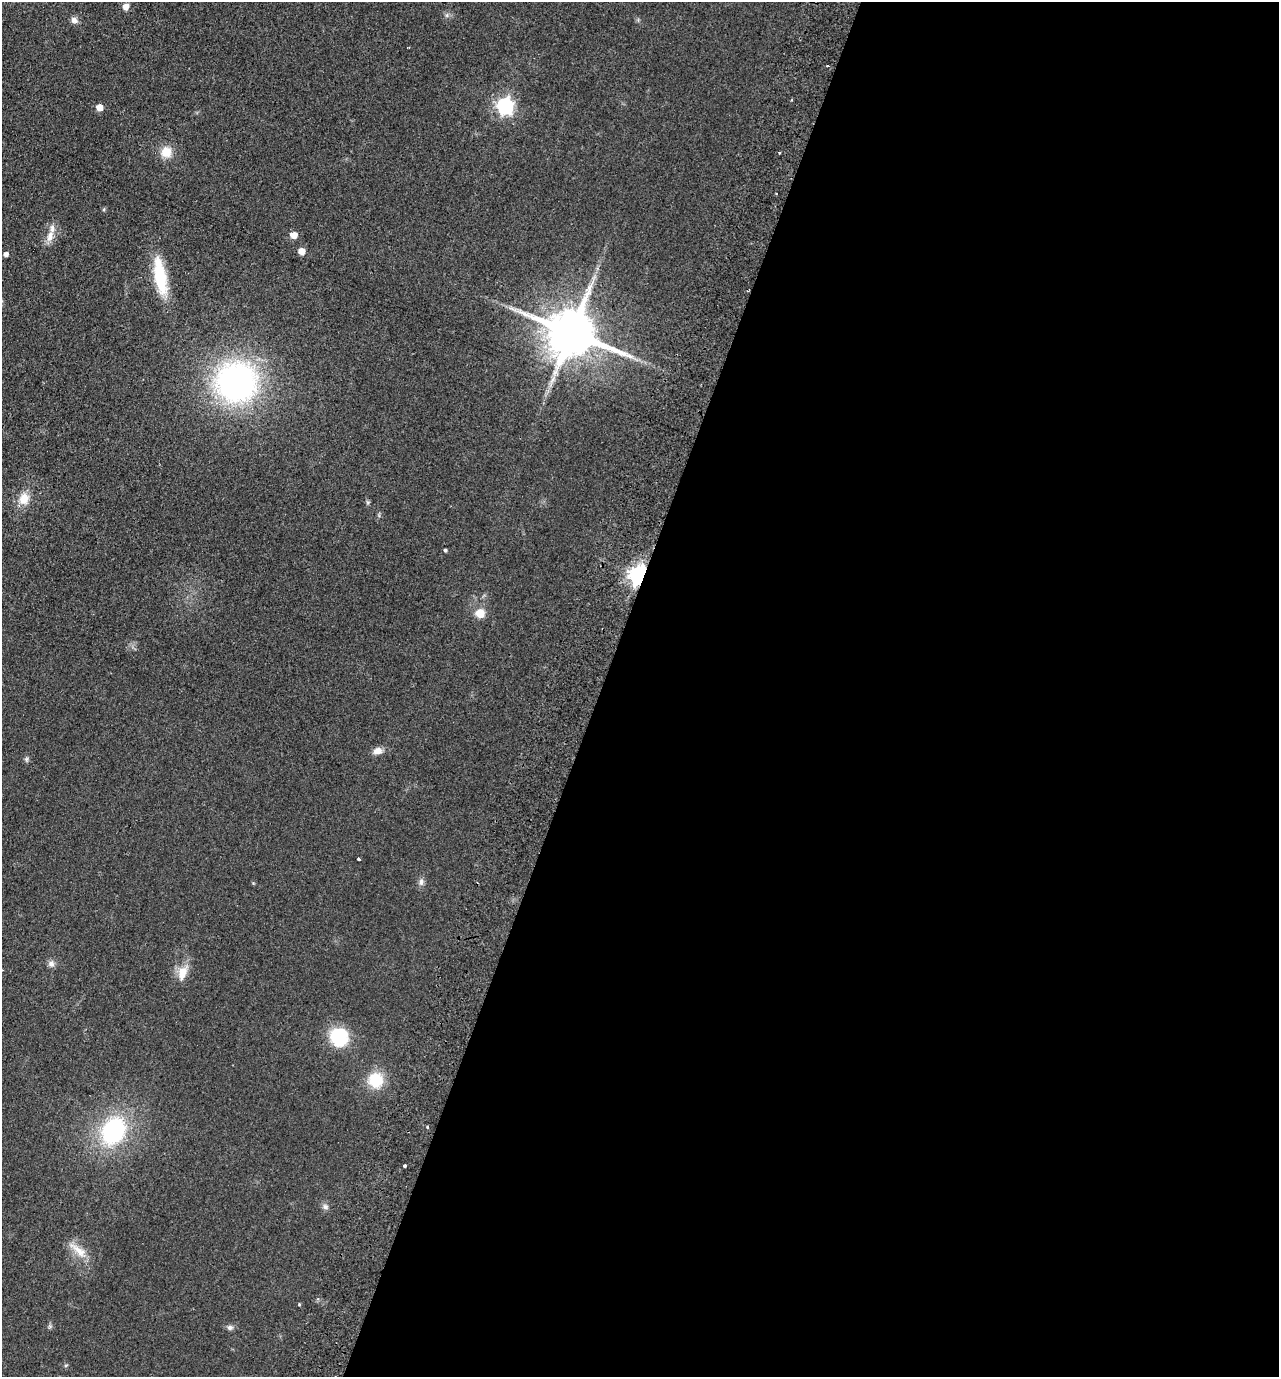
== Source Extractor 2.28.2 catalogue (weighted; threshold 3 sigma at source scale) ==
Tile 12 of 4 x 4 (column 4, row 3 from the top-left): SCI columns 4156-5432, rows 1401-2775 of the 5626 x 5551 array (HDU 1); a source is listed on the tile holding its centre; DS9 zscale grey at full resolution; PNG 1281 x 1379 px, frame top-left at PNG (2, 2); no overlay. Shown black and unused: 53% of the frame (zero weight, under 2 of 3 exposures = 3% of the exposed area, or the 3 px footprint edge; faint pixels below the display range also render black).
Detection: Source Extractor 2.28.2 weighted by HDU 2 'WHT'; one run over the whole footprint, this tile lists its part. Background 0.0879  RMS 0.0099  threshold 0.0443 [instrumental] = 3 sigma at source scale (4.5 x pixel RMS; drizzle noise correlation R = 1.50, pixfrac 1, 0.05/0.05 arcsec/px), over >= 5 px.
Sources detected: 36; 1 inside a brighter listed object's ellipse — not listed separately; the other 35 listed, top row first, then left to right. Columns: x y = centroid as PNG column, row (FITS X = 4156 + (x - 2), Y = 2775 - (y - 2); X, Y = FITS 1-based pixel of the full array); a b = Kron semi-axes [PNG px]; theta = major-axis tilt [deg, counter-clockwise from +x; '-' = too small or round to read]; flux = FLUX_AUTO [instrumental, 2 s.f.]
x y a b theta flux
126 7 7 6 - 5.7
74 20 9 8 - 4.1
828 66 3 2 - 1.1
505 106 7 6 - 280
99 107 5 5 - 12
166 152 13 12 - 14
779 153 3 3 - 2
104 209 6 3 72 1.1
294 235 5 5 - 12
50 237 16 8 71 8.6
302 251 5 5 - 13
6 254 4 4 - 3.8
160 276 48 14 -79 46
572 333 15 13 -22 5300
236 382 36 35 - 280
24 499 16 12 73 14
368 502 6 4 18 1.2
445 550 4 3 - 1.7
638 575 7 6 - 510
480 613 9 9 - 13
378 751 11 8 11 6.9
26 759 7 4 89 1.7
359 859 3 3 - 1.6
421 882 10 6 90 3.5
51 964 9 8 - 3.9
182 973 19 11 74 14
339 1037 20 19 - 49
375 1080 17 16 - 30
427 1127 4 3 - 0.96
113 1131 24 18 60 120
405 1166 3 3 - 3.8
325 1207 8 7 - 3.3
78 1250 30 9 -41 14
299 1304 4 4 - 0.9
230 1327 8 7 - 2.9
Overlapping masked pixels (flux is a lower limit): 2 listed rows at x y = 572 333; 638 575